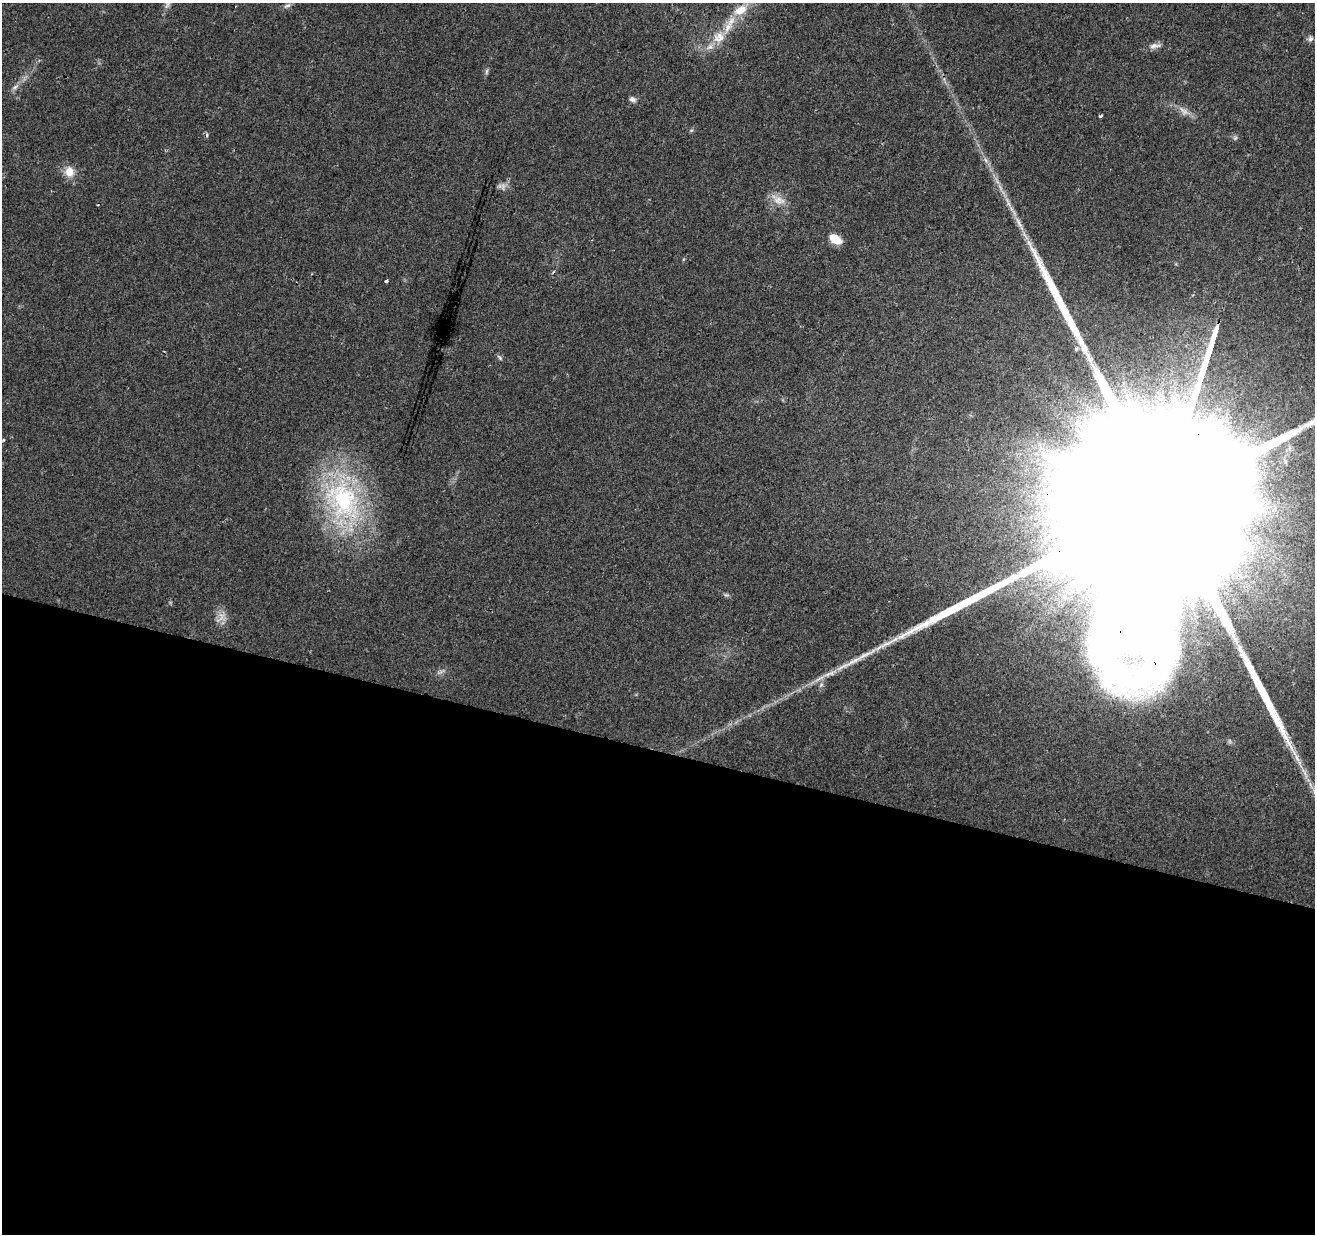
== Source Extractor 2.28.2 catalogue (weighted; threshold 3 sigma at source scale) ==
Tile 14 of 4 x 4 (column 2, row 4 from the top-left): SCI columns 1316-2628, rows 280-1511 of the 5253 x 5423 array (HDU 1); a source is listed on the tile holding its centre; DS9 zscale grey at full resolution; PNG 1317 x 1236 px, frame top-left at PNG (2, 3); no overlay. Shown black and unused: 39% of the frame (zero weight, under 2 of 3 exposures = <1% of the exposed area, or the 3 px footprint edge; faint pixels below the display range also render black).
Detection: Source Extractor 2.28.2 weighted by HDU 2 'WHT'; one run over the whole footprint, this tile lists its part. Background 0.0431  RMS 0.0057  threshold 0.0255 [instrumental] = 3 sigma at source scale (4.5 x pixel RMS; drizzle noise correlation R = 1.50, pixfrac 1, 0.0396/0.0396 arcsec/px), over >= 5 px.
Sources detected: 30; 1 too faint to see at this stretch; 2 cosmic-ray / hot-pixel residue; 1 long thin detection or spike segment (spike, bleed or trail) — not listed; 2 inside a brighter listed object's ellipse — not listed separately; the other 24 listed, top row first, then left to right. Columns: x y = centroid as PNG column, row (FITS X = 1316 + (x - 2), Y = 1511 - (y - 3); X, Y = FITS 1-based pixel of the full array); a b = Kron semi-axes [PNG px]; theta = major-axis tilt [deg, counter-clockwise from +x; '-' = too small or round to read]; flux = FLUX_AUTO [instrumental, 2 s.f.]
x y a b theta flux
287 6 11 5 26 1.7
740 10 21 12 27 11
719 37 18 14 24 8.7
1310 39 7 6 - 1.6
1155 46 18 6 9 3.2
487 71 9 4 89 1.1
15 87 8 5 45 1.6
632 99 8 6 -25 2
1183 111 16 8 -40 4.1
1100 116 4 3 - 1.7
69 172 12 10 -80 7.4
503 187 11 6 72 2.2
779 200 20 11 -21 6.6
835 239 14 8 -33 8
386 281 3 3 - 1.8
1076 349 5 4 - 0.91
500 358 8 4 -55 1
1166 488 221 35 72 210000
343 500 59 43 -58 92
222 617 13 10 -83 4.6
440 672 9 4 31 1.3
819 678 19 5 28 4.4
821 685 7 4 46 1.1
1305 773 20 4 -64 4.2
Overlapping masked pixels (flux is a lower limit): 1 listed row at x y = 1166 488
Isophote crosses this tile's border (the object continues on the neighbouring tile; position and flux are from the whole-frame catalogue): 1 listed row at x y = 1166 488